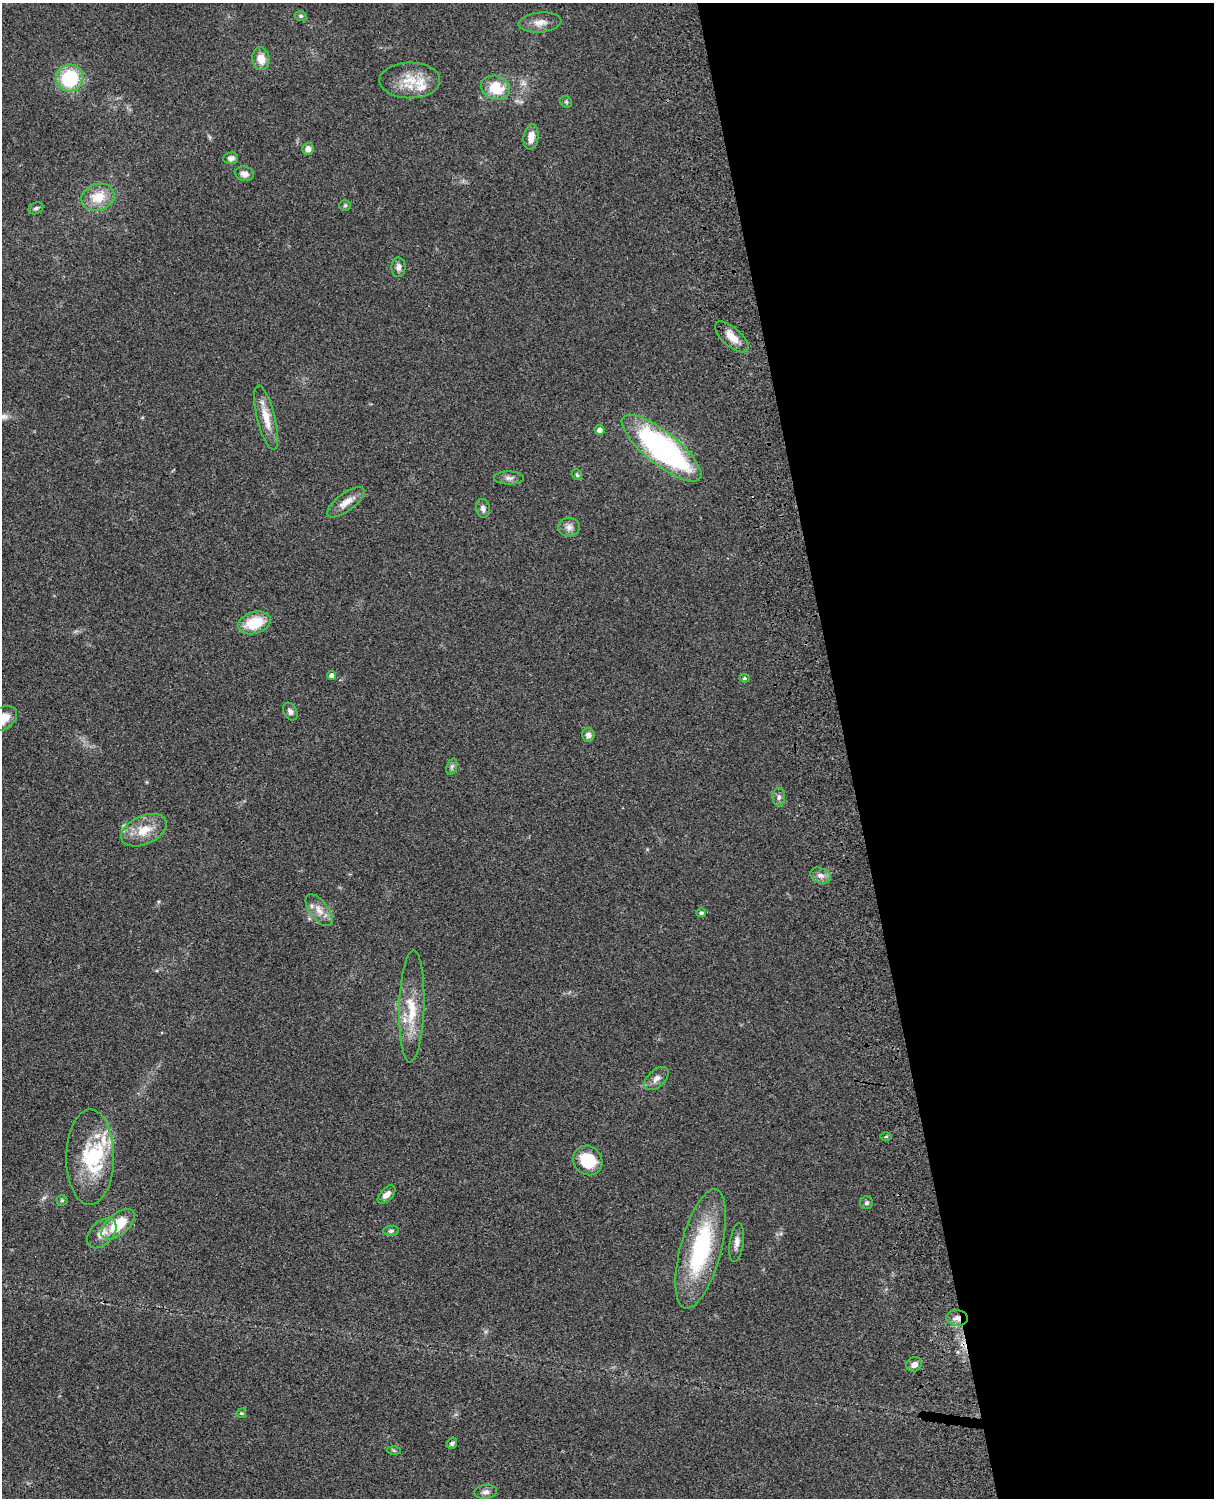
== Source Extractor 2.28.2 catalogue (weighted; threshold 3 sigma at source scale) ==
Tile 8 of 4 x 3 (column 4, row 2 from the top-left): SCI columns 3758-4969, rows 1773-3268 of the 5088 x 4927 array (HDU 1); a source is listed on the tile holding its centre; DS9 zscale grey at full resolution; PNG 1216 x 1500 px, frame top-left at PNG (2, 3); each listed source drawn as its Kron ellipse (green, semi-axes under 4 px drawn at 4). Shown black and unused: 30% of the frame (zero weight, under 3 of 4 exposures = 6% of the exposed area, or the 3 px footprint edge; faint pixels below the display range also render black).
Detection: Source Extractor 2.28.2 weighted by HDU 2 'WHT'; one run over the whole footprint, this tile lists its part. Background 0.0763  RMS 0.0058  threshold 0.0261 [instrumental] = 3 sigma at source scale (4.5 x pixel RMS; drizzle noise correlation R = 1.50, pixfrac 1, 0.05/0.05 arcsec/px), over >= 5 px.
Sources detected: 60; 5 inside a brighter listed object's ellipse — not listed separately; the other 55 listed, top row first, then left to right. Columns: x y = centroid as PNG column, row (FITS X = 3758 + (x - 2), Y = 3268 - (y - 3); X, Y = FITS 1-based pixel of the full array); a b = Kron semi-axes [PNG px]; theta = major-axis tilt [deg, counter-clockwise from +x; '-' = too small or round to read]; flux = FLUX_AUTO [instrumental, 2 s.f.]
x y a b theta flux
301 16 6 4 -14 0.88
540 22 21 10 5 5.4
261 59 11 8 -83 7.1
70 78 13 13 - 37
410 80 30 18 0 15
495 88 14 12 -21 17
566 102 6 5 - 1
531 137 13 7 83 5.8
308 149 6 6 - 2.9
231 158 7 6 - 2.2
244 174 9 7 -15 3.3
98 197 17 13 18 12
345 205 6 5 - 0.85
36 208 8 5 27 1.4
398 267 10 7 87 2.5
732 337 21 9 -41 7.4
266 418 33 9 -76 10
600 430 5 4 - 2.7
661 448 49 16 -39 130
577 475 5 5 - 0.96
509 478 15 6 -1 2.6
346 502 22 9 37 6.1
483 508 9 7 -77 2.4
569 527 11 9 1 3.3
254 623 17 11 17 18
332 676 4 4 - 2.7
744 678 5 4 - 0.88
290 712 9 6 -62 2.1
3 718 16 11 35 9.6
588 735 7 6 - 2.4
452 767 8 5 70 1.4
779 797 9 6 89 1.9
144 830 24 14 24 12
820 875 11 7 -24 3
319 910 18 9 -53 5.7
701 913 5 4 - 1.4
412 1006 56 12 88 18
656 1079 14 8 44 3.4
886 1136 5 3 - 0.63
90 1157 48 24 90 35
588 1160 15 14 - 18
387 1194 11 6 46 3.4
62 1200 5 5 - 0.71
867 1203 6 6 - 1.2
118 1224 20 10 40 18
391 1231 8 5 1 1.3
102 1233 17 11 46 6.4
737 1242 19 7 82 3.7
701 1249 61 20 75 63
957 1318 11 8 -8 3.5
914 1364 8 7 - 3.4
241 1413 5 4 - 0.7
452 1443 6 4 50 1.4
394 1450 6 4 -3 0.88
486 1492 11 7 6 2.2
Overlapping masked pixels (flux is a lower limit): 1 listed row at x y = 957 1318
Isophote crosses this tile's border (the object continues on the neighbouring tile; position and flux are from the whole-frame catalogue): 1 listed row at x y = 3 718